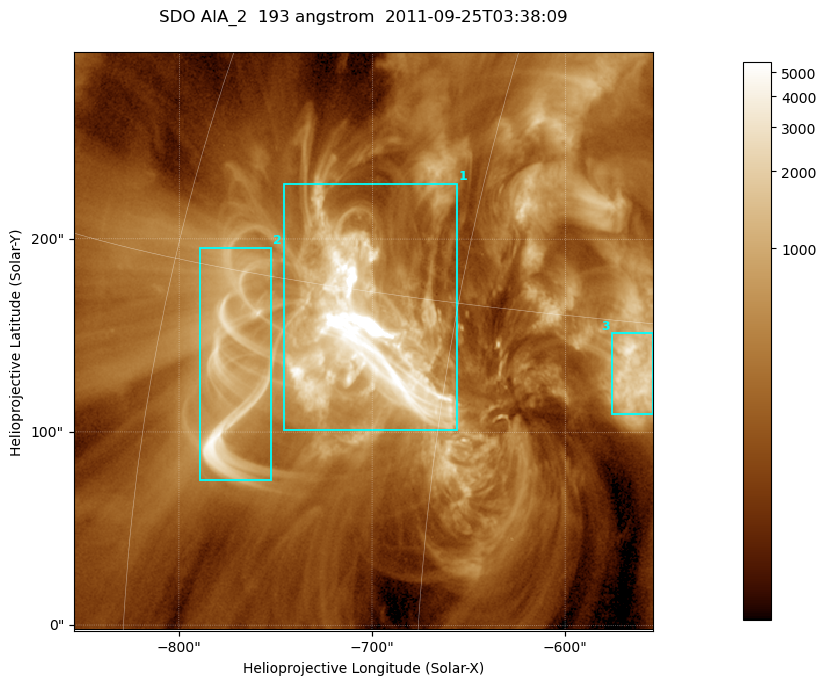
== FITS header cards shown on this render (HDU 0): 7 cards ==
TELESCOP= 'SDO     '           /
INSTRUME= 'AIA_2   '           /
WAVELNTH=                  193 /
WAVEUNIT= 'angstrom'           /
DATE-OBS= '2011-09-25T03:38:09.45' /
CTYPE1  = 'HPLN-TAN'           /
CTYPE2  = 'HPLT-TAN'           /

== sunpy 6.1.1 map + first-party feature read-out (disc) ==
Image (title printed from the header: SDO AIA_2  193 angstrom  2011-09-25T03:38:09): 499 x 499 px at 0.601 arcsec/px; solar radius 957 arcsec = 1592 px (partial field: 3.1% of the solar disc is inside the frame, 100% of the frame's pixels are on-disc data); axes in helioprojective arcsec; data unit not stated in the header (colour bar unlabelled)
Orientation: roll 0.0577 deg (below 1 deg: not rotated)
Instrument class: DISC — disc imager (sunpy class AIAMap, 193 A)
Bright regions (active regions / flare kernels): reference = the on-disc median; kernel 5 px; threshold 5 sigma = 927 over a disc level ~276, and >= 1.15x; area >= 249 px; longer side >= 6 px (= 3.6 arcsec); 3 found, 3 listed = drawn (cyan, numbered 1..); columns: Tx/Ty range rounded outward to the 2 arcsec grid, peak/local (2 s.f.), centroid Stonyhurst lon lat
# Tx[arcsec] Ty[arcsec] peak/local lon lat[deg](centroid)
1 -746..-656 100..230 88 -49 +14
2 -790..-752 74..196 17 -56 +12
3 -576..-554 110..152 12 -37 +13